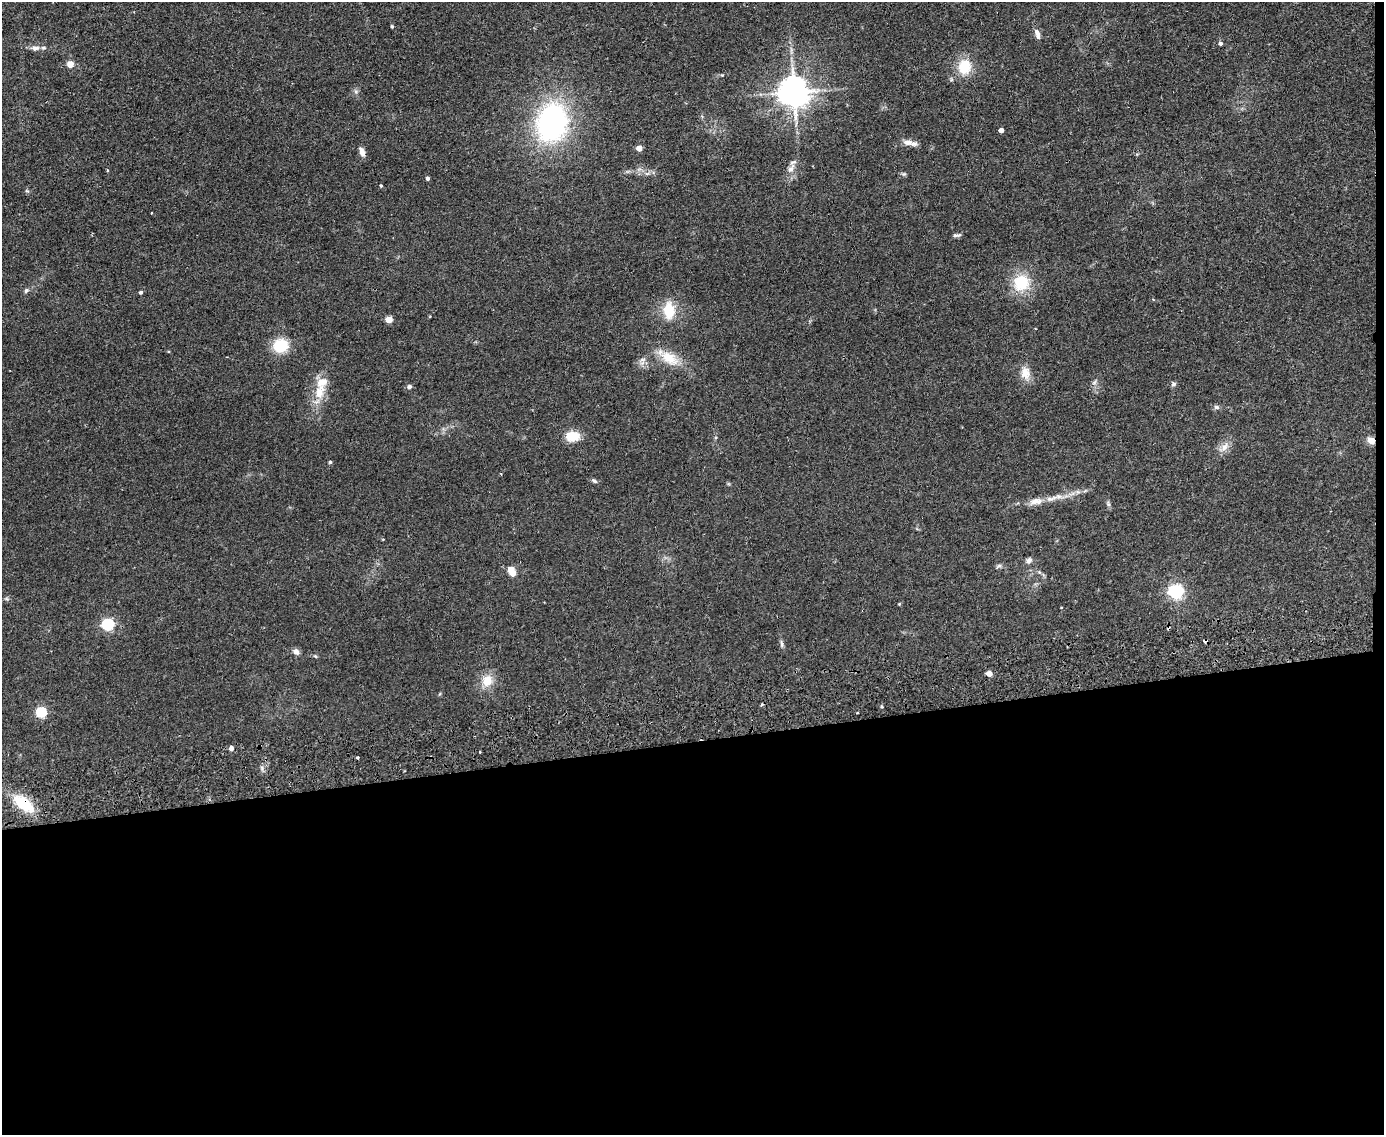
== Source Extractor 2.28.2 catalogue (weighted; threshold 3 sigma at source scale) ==
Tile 12 of 3 x 4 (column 3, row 4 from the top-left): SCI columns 2899-4280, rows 57-1189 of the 4520 x 4643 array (HDU 1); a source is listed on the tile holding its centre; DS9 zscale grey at full resolution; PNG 1386 x 1137 px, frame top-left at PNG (2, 2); no overlay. Shown black and unused: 35% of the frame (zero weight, under 2 of 3 exposures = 3% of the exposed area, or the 3 px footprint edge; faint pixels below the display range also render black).
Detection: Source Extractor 2.28.2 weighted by HDU 2 'WHT'; one run over the whole footprint, this tile lists its part. Background 0.0804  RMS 0.0083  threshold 0.0372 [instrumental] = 3 sigma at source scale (4.5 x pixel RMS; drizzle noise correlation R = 1.50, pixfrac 1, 0.05/0.05 arcsec/px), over >= 5 px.
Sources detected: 69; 4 cosmic-ray / hot-pixel residue — not listed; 4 inside a brighter listed object's ellipse — not listed separately; the other 61 listed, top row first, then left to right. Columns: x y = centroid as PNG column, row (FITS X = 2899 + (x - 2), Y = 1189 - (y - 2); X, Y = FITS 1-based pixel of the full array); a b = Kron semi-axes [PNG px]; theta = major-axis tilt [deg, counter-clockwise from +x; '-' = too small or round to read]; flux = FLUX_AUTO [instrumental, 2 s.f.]
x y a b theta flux
392 26 4 3 - 1
1037 34 13 6 -70 4.5
1220 43 5 4 - 2.3
35 48 13 7 -2 4.4
70 64 5 4 - 14
964 67 15 12 82 24
722 75 4 4 - 0.64
951 79 6 4 -72 1.1
355 91 6 4 -71 1.5
794 92 9 9 - 1400
552 122 35 27 76 170
1001 130 4 4 - 4.2
908 142 13 8 -11 5.3
639 148 4 4 - 11
362 152 12 6 -70 4.4
791 169 16 8 57 5.7
107 170 4 3 - 0.67
904 174 7 5 0 1.4
428 178 4 3 - 2.3
381 186 4 3 - 1.2
27 191 6 4 -18 1
957 235 11 4 4 2
1021 283 20 19 - 29
26 290 7 5 46 1.8
141 292 4 4 - 1.7
669 311 17 11 -86 22
389 320 5 4 - 17
280 346 16 14 14 24
669 358 28 13 -31 20
643 360 10 4 0 2.2
1025 373 19 12 -78 9.6
1094 382 8 6 67 2.1
1173 384 6 6 - 1.9
409 386 6 5 - 2
319 392 25 13 72 17
1216 407 8 6 -16 1.9
572 436 13 10 2 17
1372 441 5 4 - 17
1224 447 18 9 42 6.9
330 462 4 4 - 1.2
594 481 9 5 -36 1.7
1058 496 15 7 -9 5.6
1036 501 22 10 9 8.9
1108 504 8 5 -70 1.7
1029 560 9 7 48 2.7
998 566 9 4 37 1.6
513 573 5 4 - 15
1176 592 6 6 - 200
7 599 6 4 -18 1.2
899 604 4 3 - 0.73
108 625 6 5 - 110
781 644 12 4 -84 2
296 652 7 6 - 4.2
315 656 6 4 -45 1
989 674 5 4 - 8.5
487 681 17 14 63 12
882 706 4 3 - 1
41 712 5 5 - 68
231 748 5 4 - 4.4
480 752 3 2 - 0.8
24 804 27 13 -39 30
Overlapping masked pixels (flux is a lower limit): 2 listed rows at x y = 1372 441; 24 804